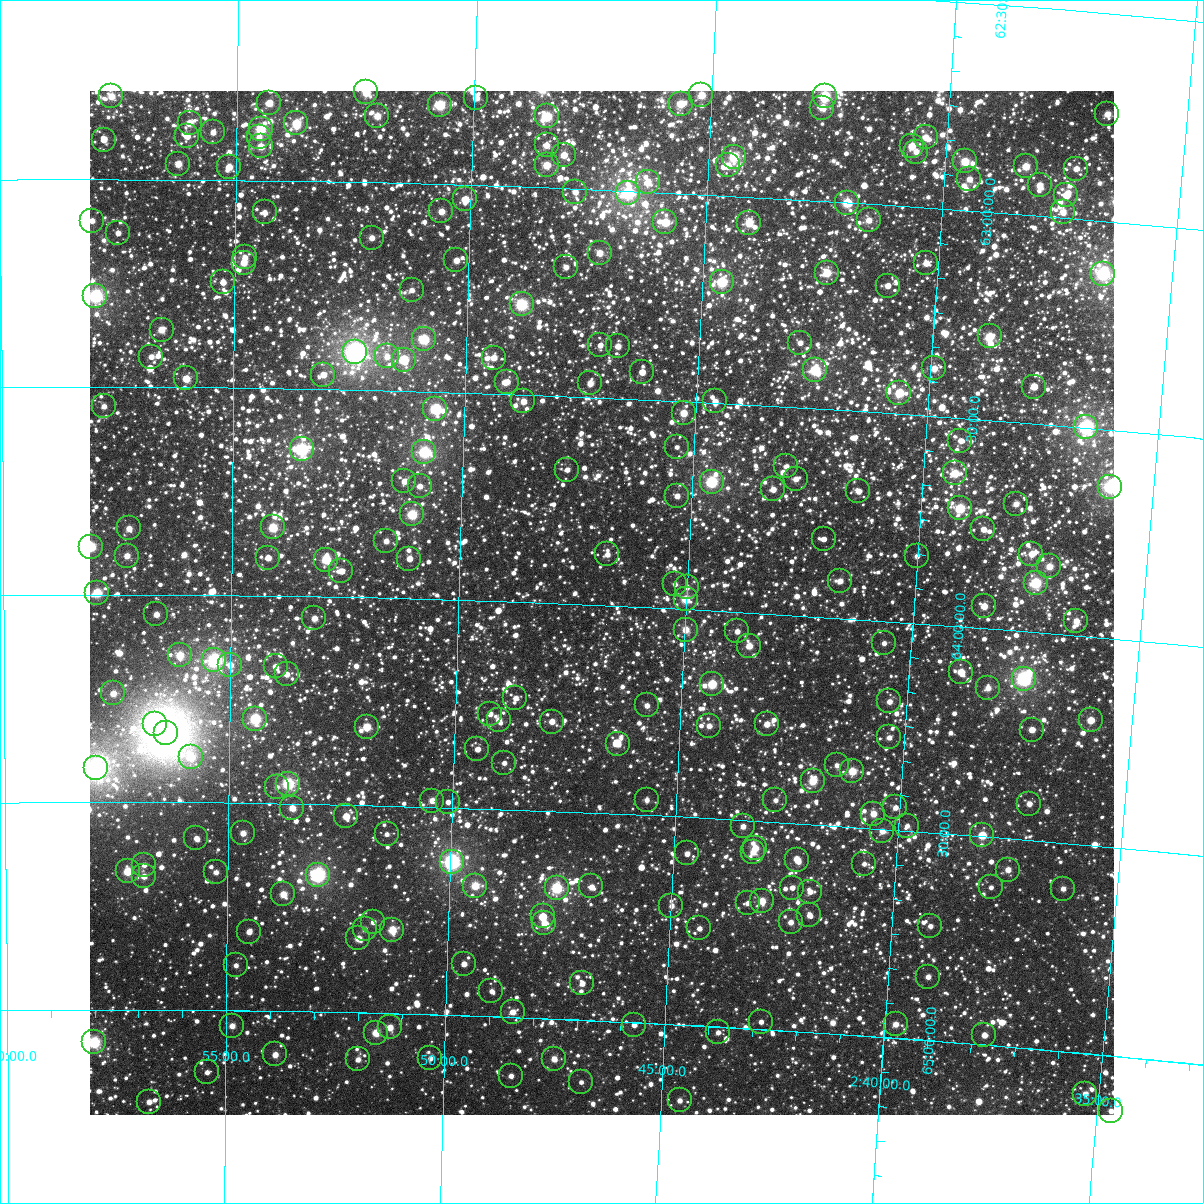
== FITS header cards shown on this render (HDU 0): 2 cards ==
NAXIS1  =                 1024
NAXIS2  =                 1024

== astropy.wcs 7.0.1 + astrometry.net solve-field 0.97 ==
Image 1024 x 1024 px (HDU 0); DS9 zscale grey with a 90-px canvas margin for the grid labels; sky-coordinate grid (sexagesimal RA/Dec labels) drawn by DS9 from the SOLVED WCS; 248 Tycho-2 reference stars matched to detected sources circled (green)
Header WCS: RA---TAN-SIP/DEC--TAN-SIP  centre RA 02:46:51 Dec +64:00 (41.71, +63.99 deg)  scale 8.67 arcsec/px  FOV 148.0' x 148.0'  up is +178 deg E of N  parity flipped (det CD > 0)
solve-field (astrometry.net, Tycho-2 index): VERIFIED the header's WCS against the Tycho-2 star catalogue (verified at 6 index scales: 14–248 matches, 0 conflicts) and refined it, rather than solving blind
Solved WCS: RA---TAN-SIP/DEC--TAN-SIP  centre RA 02:46:51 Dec +64:00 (41.71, +63.99 deg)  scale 8.67 arcsec/px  FOV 148.0' x 148.0'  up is +178 deg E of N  parity flipped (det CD > 0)
The solver's refit moves the header's centre by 0.38 arcsec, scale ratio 1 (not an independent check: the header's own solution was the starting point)
Tycho-2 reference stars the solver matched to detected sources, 248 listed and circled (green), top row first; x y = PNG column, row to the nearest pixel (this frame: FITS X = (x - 90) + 1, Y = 1024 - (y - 91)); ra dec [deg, ICRS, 3 dp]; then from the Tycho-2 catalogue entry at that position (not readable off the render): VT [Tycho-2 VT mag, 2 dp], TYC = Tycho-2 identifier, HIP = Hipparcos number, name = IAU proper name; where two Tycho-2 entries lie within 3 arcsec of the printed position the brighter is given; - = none
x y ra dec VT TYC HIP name
366 92 43.067 +62.783 9.37 4052-1203-1 - -
701 95 41.303 +62.761 9.77 4051-1986-1 - -
111 96 44.409 +62.800 10.29 4052-1355-1 - -
825 96 40.654 +62.747 8.72 4051-2566-1 - -
476 98 42.488 +62.790 11.01 4051-1684-1 - -
269 103 43.577 +62.813 10.03 4052-2319-1 - -
681 104 41.411 +62.785 9.72 4051-1750-1 - -
440 105 42.677 +62.810 9.15 4051-2798-1 - -
822 108 40.664 +62.776 10.01 4051-2540-1 - -
1107 114 39.166 +62.742 10.22 4051-2052-1 - -
377 116 43.007 +62.840 10.06 4052-1055-1 - -
547 116 42.111 +62.828 9.12 4051-2272-1 13102 -
190 123 43.996 +62.864 10.14 4052-1065-1 - -
296 123 43.433 +62.861 9.40 4052-2323-1 - -
261 129 43.621 +62.876 9.03 4052-1547-1 13548 -
213 132 43.872 +62.886 10.95 4052-2221-1 - -
187 136 44.009 +62.895 10.85 4052-2141-1 - -
259 137 43.628 +62.896 11.30 4052-1699-1 - -
926 137 40.111 +62.831 10.43 4051-2922-1 - -
104 140 44.450 +62.905 11.29 4052-849-1 - -
547 145 42.106 +62.897 10.82 4051-2302-1 - -
261 146 43.619 +62.919 10.14 4052-1926-1 - -
912 146 40.182 +62.854 9.92 4051-2412-1 - -
916 152 40.156 +62.867 10.82 4051-1382-1 - -
564 155 42.014 +62.919 10.30 4051-1996-1 - -
734 157 41.115 +62.905 8.93 4051-1556-1 - -
965 161 39.896 +62.882 9.43 4051-2462-1 - -
178 164 44.055 +62.962 10.16 4052-1275-1 - -
547 165 42.104 +62.946 9.72 4051-2098-1 - -
728 165 41.146 +62.927 10.70 4051-1562-1 - -
1026 166 39.573 +62.883 9.75 4051-2154-1 - -
229 167 43.786 +62.968 10.06 4052-1691-1 - -
1076 169 39.307 +62.879 10.98 4051-1452-1 - -
969 179 39.865 +62.924 10.52 4051-2144-1 - -
648 182 41.565 +62.977 10.94 4051-1692-1 - -
1040 185 39.492 +62.926 10.25 4051-1326-1 - -
575 192 41.946 +63.008 11.27 4051-2226-1 - -
628 193 41.667 +63.006 9.85 4051-1472-1 - -
1066 195 39.347 +62.945 11.09 4051-1586-1 - -
465 199 42.529 +63.035 10.09 4051-750-1 - -
847 203 40.503 +63.000 9.07 4051-2911-1 - -
441 211 42.654 +63.066 10.57 4051-2474-1 - -
265 212 43.594 +63.076 11.01 4052-577-1 - -
1063 212 39.357 +62.985 10.59 4051-1458-1 - -
869 220 40.383 +63.039 10.68 4051-986-1 - -
92 221 44.512 +63.100 10.84 4052-941-1 - -
665 222 41.462 +63.071 9.56 4051-2138-1 - -
749 223 41.016 +63.062 9.57 4051-1688-1 - -
118 233 44.373 +63.129 10.98 4052-777-1 - -
372 238 43.021 +63.134 10.89 4052-1133-1 - -
600 253 41.804 +63.152 10.23 4051-1802-1 - -
245 257 43.696 +63.186 11.42 4052-805-1 - -
456 260 42.566 +63.183 10.55 4051-1058-1 - -
244 263 43.702 +63.198 10.13 4052-2251-1 - -
926 263 40.063 +63.133 10.82 4051-1720-1 - -
566 267 41.980 +63.189 10.97 4051-1114-1 - -
827 273 40.587 +63.172 9.68 4051-2298-1 12636 -
1103 274 39.118 +63.126 7.98 4051-1320-1 - -
223 282 43.810 +63.246 11.07 4052-1789-1 - -
722 282 41.145 +63.208 8.84 4051-1186-1 - -
888 286 40.259 +63.193 11.25 4051-950-1 - -
412 290 42.801 +63.257 11.30 4051-922-1 - -
95 296 44.494 +63.280 7.95 4052-1821-1 - -
522 304 42.210 +63.283 8.39 4051-702-1 13125 -
162 330 44.139 +63.362 10.31 4052-939-1 - -
990 336 39.696 +63.298 9.54 4051-704-1 - -
424 339 42.729 +63.375 8.91 4051-786-1 - -
800 343 40.708 +63.344 10.97 4051-1762-1 - -
600 345 41.780 +63.374 11.60 4051-764-1 - -
618 346 41.685 +63.375 10.86 4051-2578-1 - -
355 352 43.095 +63.410 6.84 4052-481-1 13394 -
387 356 42.924 +63.418 10.95 4052-1483-1 - -
151 357 44.195 +63.427 10.98 4052-615-1 - -
494 358 42.350 +63.414 10.79 4051-1214-1 - -
404 360 42.835 +63.425 11.11 4051-1224-1 - -
934 368 39.981 +63.385 10.19 4051-1514-1 - -
815 370 40.620 +63.407 8.74 4051-650-1 - -
642 372 41.549 +63.434 10.92 4051-1376-1 - -
323 375 43.264 +63.465 10.97 4052-1559-1 - -
186 378 44.004 +63.479 9.92 4052-49-1 - -
507 382 42.273 +63.470 10.87 4051-1788-1 - -
590 383 41.826 +63.467 11.03 4051-2044-1 - -
1034 387 39.439 +63.410 11.00 4051-1938-1 - -
899 393 40.158 +63.449 9.41 4051-2318-1 - -
523 401 42.181 +63.517 10.52 4051-30-1 - -
715 401 41.147 +63.496 10.72 4051-162-1 - -
104 406 44.448 +63.547 11.11 4052-309-1 13809 -
435 409 42.656 +63.541 8.62 4051-394-1 - -
684 413 41.314 +63.528 10.05 4051-476-1 - -
1086 427 39.139 +63.497 7.60 4051-228-1 12145 -
960 441 39.811 +63.553 11.34 4051-294-1 - -
677 447 41.342 +63.610 11.68 4051-369-1 - -
302 449 43.376 +63.646 8.15 4052-411-1 13471 -
424 452 42.709 +63.646 8.43 4051-247-1 - -
786 466 40.743 +63.643 11.91 4051-546-1 - -
567 470 41.930 +63.677 11.52 4051-565-1 - -
955 473 39.829 +63.633 9.79 4051-399-1 - -
796 479 40.688 +63.672 11.42 4051-549-1 - -
404 481 42.813 +63.718 10.96 4051-51-1 - -
712 482 41.144 +63.690 8.39 4051-351-1 - -
420 486 42.729 +63.729 11.18 4051-123-1 - -
1110 487 38.983 +63.636 8.30 4051-562-1 - -
773 489 40.808 +63.700 11.06 4051-61-1 - -
858 491 40.344 +63.692 11.22 4051-527-1 - -
677 496 41.327 +63.728 11.39 4051-553-1 - -
1016 504 39.484 +63.695 10.87 4051-433-1 - -
960 508 39.788 +63.716 9.28 4051-17-1 - -
412 514 42.767 +63.797 9.03 4055-590-1 - -
273 527 43.526 +63.836 9.31 4056-105-1 - -
129 528 44.311 +63.841 10.51 4056-279-1 - -
983 529 39.652 +63.762 11.30 4055-404-1 - -
824 539 40.516 +63.812 12.08 4055-606-1 - -
386 541 42.905 +63.863 10.75 4056-289-1 - -
91 547 44.518 +63.885 9.05 4056-1783-1 - -
607 554 41.693 +63.877 11.48 4055-1504-1 - -
1031 554 39.380 +63.812 10.91 4055-1508-1 - -
127 556 44.321 +63.907 10.67 4056-1839-1 - -
917 556 40.002 +63.838 11.39 4055-1122-1 - -
268 558 43.549 +63.909 10.83 4056-1657-1 - -
409 559 42.774 +63.904 11.18 4055-712-1 - -
326 560 43.229 +63.911 9.17 4056-1704-1 - -
1049 566 39.277 +63.839 10.35 4055-754-1 - -
341 571 43.146 +63.937 11.40 4056-1535-1 - -
840 581 40.413 +63.910 10.77 4055-1452-1 - -
1036 583 39.344 +63.881 8.62 4055-1510-1 12222 -
675 584 41.315 +63.941 11.78 4055-998-1 - -
687 587 41.246 +63.947 11.66 4055-232-1 - -
97 593 44.487 +63.996 9.49 4056-1551-1 - -
686 599 41.252 +63.976 9.44 4055-1418-1 - -
984 606 39.616 +63.947 10.50 4055-1182-1 - -
156 614 44.159 +64.048 10.70 4056-1267-1 - -
314 618 43.289 +64.053 10.67 4056-1050-1 - -
1076 621 39.105 +63.965 10.41 4055-834-1 - -
686 630 41.243 +64.049 10.35 4055-172-1 - -
737 631 40.960 +64.047 11.63 4055-274-1 - -
884 643 40.149 +64.053 11.73 4055-1052-1 - -
749 646 40.890 +64.080 10.35 4055-618-1 - -
180 655 44.029 +64.145 9.80 4056-1226-1 - -
214 660 43.837 +64.157 7.82 4056-1432-1 13608 -
230 665 43.748 +64.168 10.82 4056-1521-1 - -
276 666 43.499 +64.170 11.04 4056-1512-1 - -
961 672 39.715 +64.109 10.38 4055-1146-1 - -
287 674 43.436 +64.188 11.48 4056-1562-1 - -
1024 679 39.366 +64.113 7.64 4055-1020-1 12231 -
712 684 41.083 +64.177 9.61 4055-688-1 - -
988 688 39.560 +64.143 10.79 4055-424-1 - -
113 693 44.395 +64.238 10.43 4056-1353-1 - -
515 698 42.167 +64.232 11.39 4055-342-1 - -
889 701 40.098 +64.192 10.99 4055-474-1 - -
647 705 41.438 +64.236 11.28 4055-858-1 - -
490 714 42.305 +64.271 11.67 4055-1977-1 - -
255 719 43.607 +64.297 8.68 4056-1178-1 - -
499 720 42.256 +64.286 10.82 4055-1906-1 - -
1091 720 38.980 +64.200 10.26 4055-384-1 - -
552 722 41.957 +64.286 10.84 4055-1995-1 13059 -
155 724 44.161 +64.311 10.61 4056-1059-1 - -
767 724 40.768 +64.266 10.94 4055-2066-1 - -
709 726 41.086 +64.278 11.19 4055-1940-1 - -
367 727 42.986 +64.311 9.89 4056-1480-1 - -
1032 730 39.300 +64.234 11.05 4055-28-1 - -
166 733 44.103 +64.332 6.44 4056-1857-1 13700 -
889 737 40.085 +64.279 11.10 4055-1935-1 - -
618 744 41.586 +64.333 11.63 4055-1785-1 - -
477 749 42.367 +64.358 11.36 4055-1694-1 - -
191 757 43.964 +64.391 9.94 4056-1277-1 - -
504 763 42.217 +64.388 12.19 4055-1753-1 - -
837 765 40.365 +64.354 11.66 4055-1708-1 - -
96 768 44.494 +64.419 6.75 4056-607-1 13828 -
852 771 40.276 +64.366 9.60 4055-1760-1 - -
813 781 40.494 +64.395 9.58 4055-1949-1 12597 -
288 784 43.419 +64.452 8.55 4056-1120-1 13487 -
277 787 43.482 +64.461 11.57 4056-979-1 - -
647 800 41.413 +64.463 11.54 4055-1948-1 - -
775 800 40.695 +64.447 11.64 4055-1576-1 - -
432 801 42.611 +64.485 10.41 4055-1594-1 - -
448 802 42.523 +64.487 11.50 4055-1553-1 - -
1029 804 39.280 +64.413 11.11 4055-1516-1 - -
895 807 40.023 +64.446 11.24 4055-1517-1 - -
292 808 43.394 +64.510 10.35 4056-704-1 - -
873 814 40.144 +64.465 10.35 4055-1389-1 - -
346 816 43.090 +64.528 10.32 4056-1563-1 - -
743 826 40.868 +64.515 10.90 4055-987-1 - -
907 826 39.951 +64.489 11.75 4055-1611-1 - -
882 831 40.088 +64.506 10.82 4055-1782-1 - -
243 833 43.666 +64.573 10.70 4056-216-1 - -
387 834 42.861 +64.569 12.02 4056-1345-1 - -
982 835 39.528 +64.497 9.80 4055-1387-1 - -
196 838 43.928 +64.586 11.98 4056-796-1 - -
755 848 40.792 +64.565 10.35 4055-1538-1 - -
753 852 40.804 +64.576 10.66 4055-1965-1 - -
687 853 41.173 +64.587 12.02 4055-519-1 - -
797 860 40.552 +64.588 10.55 4055-2018-1 - -
452 862 42.492 +64.631 7.54 4055-1631-1 13208 -
864 864 40.177 +64.587 11.68 4055-1970-1 - -
144 865 44.220 +64.651 11.83 4056-430-1 - -
1008 870 39.369 +64.575 10.53 4055-1957-1 - -
128 871 44.313 +64.667 9.56 4056-511-1 - -
216 872 43.817 +64.668 11.42 4056-733-1 - -
318 875 43.244 +64.670 7.69 4056-1299-1 13437 -
144 876 44.222 +64.679 10.87 4056-586-1 - -
475 886 42.355 +64.687 9.64 4055-1770-1 - -
591 886 41.701 +64.678 11.68 4055-979-1 - -
991 887 39.457 +64.621 12.14 4055-1727-1 - -
557 888 41.896 +64.685 8.70 4055-933-1 13041 -
792 888 40.572 +64.655 11.78 4055-1441-1 - -
1063 889 39.052 +64.610 11.17 4055-1559-1 - -
810 892 40.470 +64.662 11.34 4055-1151-1 - -
283 894 43.436 +64.719 10.00 4056-415-1 - -
762 901 40.737 +64.691 10.06 4055-1916-1 12679 -
748 903 40.816 +64.699 11.39 4055-127-1 - -
671 906 41.244 +64.715 11.18 4055-1880-1 - -
809 915 40.465 +64.719 10.93 4055-1225-1 - -
543 916 41.969 +64.755 10.97 4055-745-1 - -
373 922 42.924 +64.781 11.90 4056-1272-1 - -
791 922 40.568 +64.739 10.94 4055-771-1 - -
544 923 41.956 +64.771 10.29 4055-819-1 - -
930 926 39.781 +64.725 11.49 4055-1836-1 - -
699 928 41.081 +64.766 11.58 4055-1349-1 - -
365 929 42.971 +64.798 11.43 4056-120-1 - -
392 930 42.814 +64.799 9.54 4055-847-1 - -
249 932 43.625 +64.810 10.53 4056-1010-1 - -
358 938 43.006 +64.821 10.55 4056-1256-1 - -
464 964 42.404 +64.876 11.33 4055-1643-1 - -
236 965 43.698 +64.891 11.44 4056-1198-1 - -
928 977 39.772 +64.847 11.20 4055-1485-1 - -
582 983 41.729 +64.912 11.45 4055-1803-1 - -
491 991 42.242 +64.939 11.62 4055-1153-1 - -
513 1012 42.118 +64.988 10.61 4055-303-1 - -
761 1022 40.703 +64.982 12.32 4055-1283-1 - -
896 1024 39.937 +64.967 10.66 4055-1610-1 - -
634 1025 41.423 +65.006 11.24 4055-1535-1 - -
232 1026 43.716 +65.037 10.77 4056-971-1 - -
390 1027 42.815 +65.034 10.73 4055-1119-1 - -
718 1032 40.943 +65.014 11.70 4055-881-1 - -
376 1033 42.892 +65.048 9.81 4056-1705-1 - -
984 1035 39.428 +64.977 11.08 4055-1187-1 - -
94 1042 44.502 +65.079 8.41 4056-1004-1 - -
275 1054 43.467 +65.105 10.79 4056-1296-1 - -
430 1058 42.578 +65.105 11.46 4055-709-1 - -
358 1059 42.993 +65.113 11.08 4056-778-1 - -
554 1059 41.870 +65.097 10.54 4055-1073-1 13033 -
207 1072 43.855 +65.149 11.56 4056-420-1 - -
511 1076 42.114 +65.141 11.44 4055-1568-1 - -
581 1082 41.711 +65.150 11.72 4055-1001-1 - -
1085 1094 38.825 +65.097 11.15 4055-875-1 - -
680 1100 41.141 +65.182 11.08 4055-1003-1 - -
149 1102 44.186 +65.221 11.30 4056-1028-1 - -
1111 1111 38.670 +65.132 10.95 4055-141-1 - -